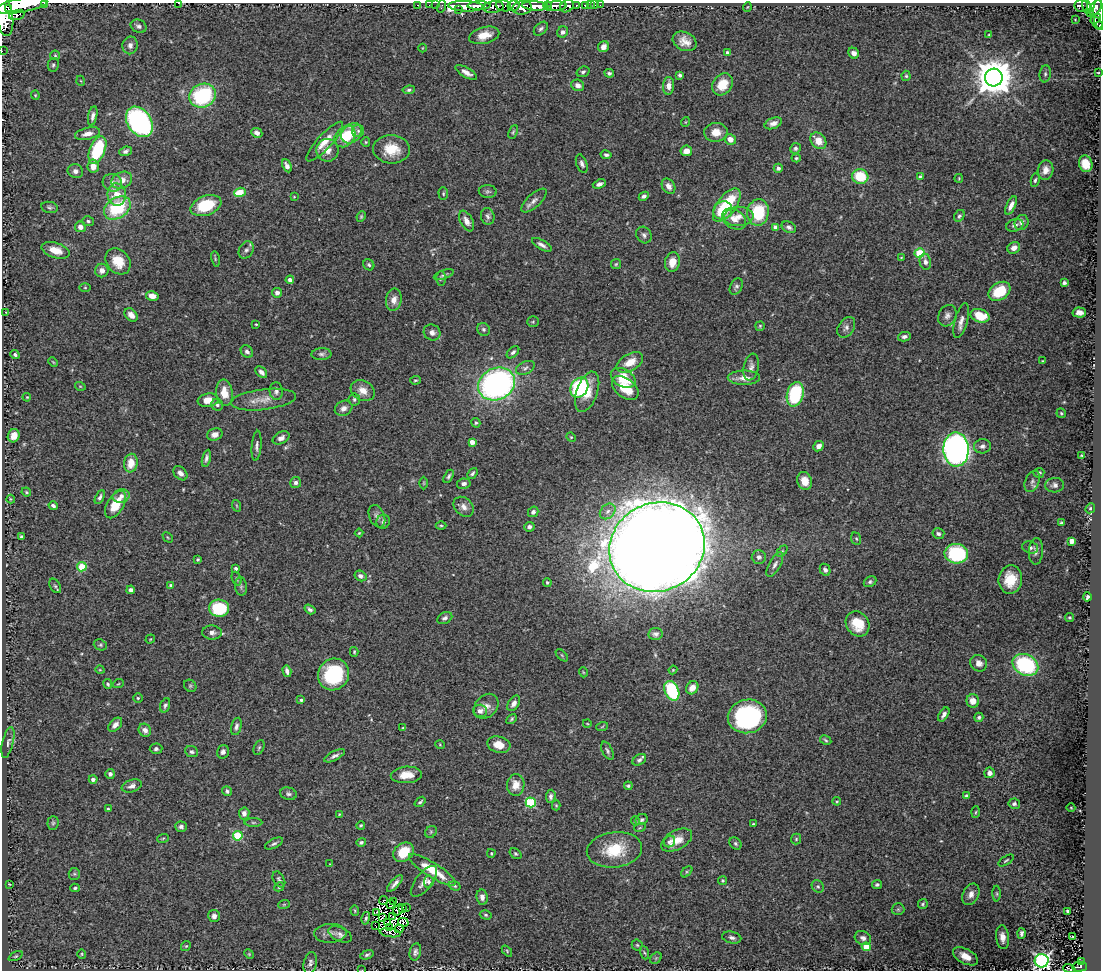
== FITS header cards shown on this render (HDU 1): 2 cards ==
NAXIS1  =                 1099
NAXIS2  =                  968

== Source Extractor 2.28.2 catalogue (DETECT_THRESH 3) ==
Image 1099 x 968 px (HDU 1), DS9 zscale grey, 1 PNG px = 1 image px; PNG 1103 x 972 px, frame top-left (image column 1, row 968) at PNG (2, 3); each listed source drawn as its Kron ellipse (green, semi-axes under 4 px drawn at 4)
Background 0.877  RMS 0.042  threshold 0.126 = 3 sigma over >= 5 px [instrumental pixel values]
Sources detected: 430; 10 with non-positive FLUX_AUTO (blend fragments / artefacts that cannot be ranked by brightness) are neither listed nor drawn; the other 420 listed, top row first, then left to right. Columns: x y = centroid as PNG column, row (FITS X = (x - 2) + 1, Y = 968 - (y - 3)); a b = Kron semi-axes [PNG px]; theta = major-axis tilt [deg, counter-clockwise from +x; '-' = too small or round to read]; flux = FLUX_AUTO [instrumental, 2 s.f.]
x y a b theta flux
44 3 2 2 - 68
178 3 3 2 - 28
418 5 3 2 - 23
429 5 2 2 - 16
436 5 2 2 - 21
585 5 4 3 - 120
590 5 2 2 - 14
595 5 3 2 - 21
600 5 2 2 - 4.6
1081 5 6 6 - 250
21 6 26 7 10 7700
442 6 6 2 72 44
466 6 17 5 -2 2300
479 6 11 3 1 2200
503 6 8 5 -17 830
514 6 6 5 - 560
535 6 13 4 -4 3800
548 6 4 4 - 960
556 6 11 4 1 2000
567 6 7 5 35 470
576 6 4 3 - 330
493 7 10 6 6 1300
747 7 5 3 - 2.1
1087 7 7 4 -74 520
1096 7 9 5 57 970
8 8 2 2 - 10000
522 8 10 7 9 2400
458 9 3 2 - 140
1090 13 3 3 - 110
1099 14 14 5 -87 320
4 15 21 8 -81 8100
17 15 8 4 15 840
1096 19 6 4 33 180
1075 20 4 3 - 2.5
1097 23 8 3 -50 130
139 26 8 6 -24 9.5
541 29 8 5 44 7.3
563 32 6 5 - 10
484 35 15 8 13 38
989 35 3 2 - 2.2
685 41 12 9 -26 28
130 45 9 7 78 13
603 47 6 5 - 19
422 48 4 3 - 1.9
2 51 2 2 - 16
728 53 4 3 - 9.3
854 53 6 5 - 15
55 55 5 5 - 3.7
53 65 7 5 78 5.5
466 72 12 5 -31 16
583 72 6 5 - 7
609 73 5 4 - 6.1
1098 73 4 2 - 2
1045 74 8 5 82 7
680 75 4 4 - 6
906 76 5 4 - 4.4
994 78 9 9 - 7800
81 81 5 3 - 2.3
722 84 12 9 51 60
578 85 6 5 - 14
668 86 9 5 85 19
409 90 6 4 7 5.3
35 95 4 4 - 3.1
203 96 13 11 26 270
93 116 10 4 78 10
139 122 16 12 -56 630
685 122 5 3 - 2.1
773 123 9 5 22 13
358 131 6 6 - 5.9
513 132 7 3 65 3.8
716 132 11 9 2 35
257 133 6 4 -25 12
351 133 11 9 44 32
88 134 13 6 14 19
345 136 12 9 48 97
730 139 6 5 - 26
818 141 9 7 -48 34
325 142 26 7 47 38
366 142 5 4 - 3.3
795 148 5 5 - 6.9
391 149 18 14 -3 67
97 150 14 7 68 180
327 150 11 11 - 26
125 151 6 4 22 7.6
686 151 5 5 - 23
606 155 5 4 - 5.5
796 158 4 4 - 4
582 164 10 5 -70 8.4
1086 164 8 6 -75 51
93 166 6 5 - 26
287 166 7 4 -64 15
778 168 4 4 - 7.1
1046 170 10 7 79 20
75 171 8 7 - 11
860 176 8 7 - 97
920 176 4 3 - 4
959 178 4 2 - 2.4
122 180 10 8 24 27
1035 180 7 4 79 5.2
112 183 10 8 -23 15
599 184 7 4 20 9.8
669 186 8 6 -58 15
488 191 9 6 -4 7.3
240 192 6 4 18 69
117 194 11 9 -82 50
443 194 6 4 -89 4.2
644 196 5 4 - 7.4
294 197 4 3 - 2.1
534 201 16 6 43 14
727 205 20 9 54 150
1011 205 10 4 64 15
206 206 16 9 20 120
50 207 8 5 -11 6.4
117 208 14 10 33 180
723 210 9 8 - 90
758 212 13 10 82 140
488 216 8 6 -75 8.9
959 216 6 4 60 5.8
361 217 5 3 - 3.8
739 217 15 9 5 28
734 219 13 9 -34 24
88 221 6 5 - 7.1
467 221 11 6 -63 19
1022 223 8 6 60 12
1015 225 9 6 15 10
80 227 5 5 - 17
775 227 4 4 - 11
789 227 7 5 -28 7.9
644 235 9 7 -55 9.7
542 245 11 4 -30 12
1014 248 7 5 29 16
55 250 14 7 -17 39
246 250 9 7 60 9.9
919 253 5 5 - 140
901 257 3 2 - 1.9
215 259 8 3 -78 3.4
118 261 14 11 -50 60
672 262 10 7 78 34
925 262 8 5 -80 12
616 264 5 5 - 3.9
369 265 6 5 - 5.6
102 271 7 6 - 16
444 275 10 4 18 6.6
441 278 7 4 89 5.9
290 280 4 4 - 13
1064 283 4 3 - 6.4
736 287 9 6 61 7.3
85 288 6 4 0 3.5
999 291 12 8 33 84
277 293 5 5 - 12
152 296 6 5 - 22
394 300 11 8 81 20
6 312 3 2 - 2.1
1079 313 7 5 -2 14
131 315 7 5 -45 18
947 316 11 8 63 14
980 316 10 6 -16 64
961 320 18 6 75 17
533 322 5 5 - 3.6
256 324 3 2 - 2.8
760 326 5 4 - 3.5
846 327 11 7 56 12
483 329 7 6 - 7.1
432 332 8 7 - 15
904 337 6 5 - 8.7
247 352 7 5 -46 8.8
513 352 7 4 44 7.3
321 354 10 6 2 8.2
15 355 4 4 - 5.2
1043 361 3 2 - 2.8
53 362 5 3 - 2.5
630 362 14 8 29 41
751 367 13 7 79 15
525 368 10 6 25 9.1
261 372 7 4 -45 10
623 378 13 9 -28 75
744 378 16 7 0 28
415 380 5 4 - 3.6
497 384 19 16 25 880
80 386 5 3 - 2.8
579 387 10 8 57 290
625 388 15 9 -38 72
276 391 9 6 -84 13
363 391 12 10 -30 27
587 392 21 10 70 49
224 393 13 8 -83 42
795 394 12 8 75 210
27 397 4 3 - 2.5
354 399 6 6 - 6.3
208 400 10 7 7 42
263 400 32 10 7 44
217 405 6 5 - 6.8
344 408 9 7 28 15
1061 413 5 4 - 4
476 423 5 4 - 4.8
215 434 8 6 18 18
14 436 7 6 - 26
571 437 5 4 - 3.1
281 438 9 6 27 12
472 442 4 4 - 21
257 446 15 5 85 10
819 446 6 4 44 18
982 446 8 7 - 11
956 449 17 12 -89 1400
1081 455 4 3 - 3
206 458 8 4 77 8.5
131 463 9 7 81 38
180 473 8 5 -46 13
472 473 6 3 51 5.2
1039 473 5 5 - 6
449 476 7 4 58 5.5
805 481 9 7 -72 34
1032 481 11 7 66 12
296 483 5 5 - 7.9
424 483 6 4 90 3
464 484 7 5 9 10
1055 485 9 7 5 12
26 492 5 4 - 3.4
121 496 9 6 14 14
100 497 7 4 62 7.9
11 499 4 4 - 2.8
115 504 15 8 60 65
53 506 4 3 - 6.8
237 506 6 3 -71 2.7
464 507 11 8 -45 17
1090 508 5 4 - 3.6
608 511 9 6 45 14
533 512 5 5 - 6.8
377 516 12 7 -68 13
383 522 7 6 - 7.2
1061 523 4 3 - 4.7
441 525 5 3 - 3.1
529 527 5 5 - 9.3
359 533 4 3 - 2.4
938 534 6 5 - 7.9
21 536 4 3 - 3.9
168 537 6 3 -46 2.7
856 539 6 5 - 4.1
1072 541 4 4 - 31
657 547 48 44 26 18000
1030 547 8 6 -15 8.6
782 551 6 4 46 4
1036 551 13 7 87 13
956 554 12 9 -3 240
759 557 7 7 - 11
198 559 4 4 - 3.9
775 564 14 5 61 12
82 567 4 4 - 95
236 569 4 4 - 6.3
825 570 6 5 - 8.7
360 576 6 5 - 9.8
236 579 7 4 -69 5.2
1010 579 14 11 83 65
547 582 4 4 - 4.4
870 582 7 5 29 5.9
171 585 4 3 - 8.5
55 586 8 5 -60 5.8
241 586 9 6 -83 7.9
131 590 4 4 - 11
1087 597 4 3 - 6.2
219 608 10 8 -3 140
310 609 6 4 -33 7.7
1069 617 4 4 - 3.2
445 618 8 5 27 8.1
858 624 13 11 -54 65
212 633 9 7 -3 13
655 634 7 6 - 7.9
150 639 5 3 - 2.3
100 645 7 5 -20 5
354 652 5 4 - 3.4
562 655 7 3 -45 3.5
979 663 9 7 -42 17
1025 665 13 10 -26 270
100 670 4 3 - 2.4
673 670 4 4 - 2.8
287 671 6 3 -73 11
583 672 5 3 - 2.2
334 674 16 15 - 210
108 684 5 4 - 4.1
118 684 5 3 - 2.7
190 686 6 5 - 4.9
692 688 7 5 56 28
672 691 10 7 -66 200
138 698 4 4 - 3.8
301 700 4 4 - 3.7
973 701 6 6 - 23
514 703 8 5 57 13
165 705 7 4 71 6.9
486 706 14 10 47 23
480 711 7 6 - 12
944 715 8 4 56 9.7
747 716 20 17 8 420
979 717 4 4 - 6
511 719 6 3 48 4.5
587 723 4 3 - 2.1
115 725 8 5 45 16
236 726 9 5 76 8.9
602 727 6 3 20 3.1
403 728 4 3 - 2.4
145 730 7 6 - 14
826 740 6 4 -29 4
8 742 16 5 77 9.8
440 745 5 3 - 2.3
499 745 12 8 -15 33
259 747 7 5 63 4.9
156 749 6 5 - 5.7
607 751 10 5 -64 7.3
192 752 6 5 - 6.5
223 752 7 6 - 9.8
335 756 11 4 26 9.2
639 760 7 5 33 6.8
989 773 5 5 - 15
110 774 5 4 - 7.8
406 775 15 8 4 37
93 779 4 4 - 11
516 785 11 8 87 32
132 786 10 6 19 13
628 786 4 3 - 4.8
227 791 5 4 - 7
288 794 8 6 -13 7
551 796 7 4 84 8.9
967 796 4 3 - 5.7
837 801 4 4 - 3
420 802 6 4 40 4.8
531 802 5 5 - 220
1014 804 6 5 - 6.1
556 805 5 4 - 3.2
1071 808 4 3 - 2.2
108 809 3 3 - 4.3
976 812 6 4 87 3.2
244 813 6 5 - 13
339 814 3 3 - 2
642 820 6 5 - 6.5
635 821 4 4 - 3
253 822 9 4 0 5.5
53 823 7 5 87 4.8
753 824 3 3 - 2.9
361 825 4 3 - 4
181 827 6 5 - 8
640 827 6 3 21 2.8
431 832 6 5 - 5.2
238 836 5 4 - 160
163 838 6 3 20 3.2
796 839 5 5 - 4.2
677 840 17 9 28 47
361 842 5 4 - 5.5
669 842 6 5 - 7.9
735 843 7 5 -46 6
274 844 10 4 26 7.1
614 850 28 17 7 100
404 852 11 8 37 75
491 853 4 3 - 3.1
515 854 6 4 -38 4.5
1006 860 8 3 32 4
330 864 4 3 - 2.2
432 870 27 7 -32 84
687 872 7 4 45 4.4
74 874 6 5 - 4.8
279 879 9 5 -60 6.6
424 881 18 8 52 21
723 881 4 4 - 3.7
429 882 6 5 - 5.7
9 884 3 2 - 2.3
395 884 10 4 47 13
877 884 5 4 - 5.7
455 886 6 4 -19 4.2
818 886 6 5 - 5.8
279 887 5 4 - 4.1
75 888 5 3 - 4
971 894 11 8 63 17
997 894 8 4 -89 3.9
482 897 7 5 -81 12
384 900 4 2 - 3.2
394 901 3 2 - 0.53
284 904 6 3 19 3.1
391 904 4 2 - 2.4
923 904 5 4 - 4.6
402 908 4 2 - 1.3
406 908 2 2 - 2.8
898 909 6 6 - 5.5
355 910 5 4 - 3.4
398 910 6 3 59 7.5
1067 911 4 3 - 5.5
377 912 3 2 - 0.55
486 915 6 4 -16 4
214 916 6 6 - 10
382 917 4 3 - 4.4
393 917 3 2 - 3
366 918 6 3 76 4.5
388 922 3 2 - 0.56
403 922 5 4 - 7.6
376 926 2 2 - 3.4
390 928 3 2 - 2.5
399 929 4 2 - 0.67
330 933 16 9 3 20
390 933 10 3 -9 0.026
1021 933 5 4 - 6.5
340 934 13 7 -25 13
1002 937 12 6 -84 19
1072 937 2 2 - 1.8
732 938 9 6 -13 10
863 938 8 6 -27 11
637 945 5 5 - 4.3
186 946 5 4 - 3.4
866 947 4 4 - 62
507 951 6 4 -48 3.5
415 952 9 5 76 9.1
644 953 7 3 -71 3.7
82 954 5 4 - 3.2
249 954 5 4 - 2.9
367 955 7 4 19 6
16 956 7 4 26 3.9
965 956 13 7 -28 36
656 958 6 5 - 4.8
1042 961 7 6 - 700
1081 962 4 2 - 21
310 963 11 6 76 11
1080 967 7 5 2 100
1069 969 6 3 -19 39
362 970 3 2 - 5.9
At the frame edge (FLAGS 8, measured only in part): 9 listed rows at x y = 44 3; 178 3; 21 6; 1099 14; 4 15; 2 51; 1042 961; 1069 969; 362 970
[10 non-positive-flux detections neither listed nor drawn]